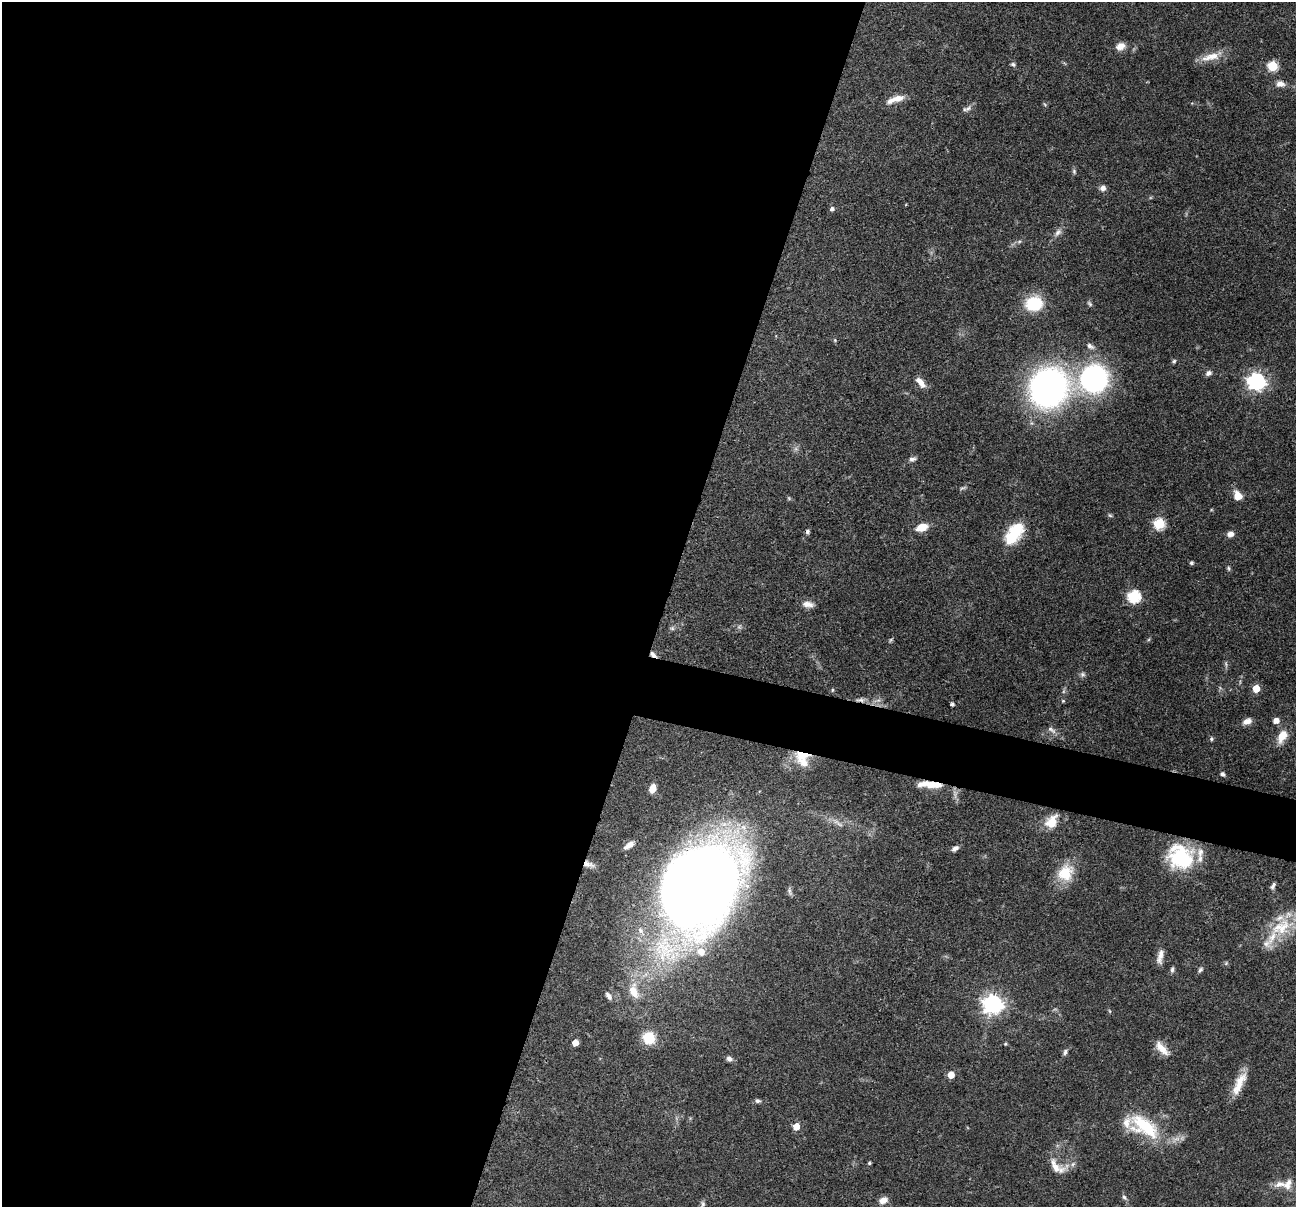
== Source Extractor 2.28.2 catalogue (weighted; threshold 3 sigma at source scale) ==
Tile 5 of 4 x 4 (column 1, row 2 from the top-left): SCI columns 3-1296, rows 2537-3741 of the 5183 x 5198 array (HDU 1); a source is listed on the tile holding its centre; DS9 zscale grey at full resolution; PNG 1298 x 1209 px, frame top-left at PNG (2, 2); no overlay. Shown black and unused: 54% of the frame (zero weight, under 3 of 4 exposures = <1% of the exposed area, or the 3 px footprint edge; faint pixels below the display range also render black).
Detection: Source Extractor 2.28.2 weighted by HDU 2 'WHT'; one run over the whole footprint, this tile lists its part. Background 0.0726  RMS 0.0032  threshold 0.0146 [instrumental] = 3 sigma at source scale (4.5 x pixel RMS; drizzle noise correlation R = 1.50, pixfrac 1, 0.05/0.05 arcsec/px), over >= 5 px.
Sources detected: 103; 3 too faint to see at this stretch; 1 cosmic-ray / hot-pixel residue — not listed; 9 inside a brighter listed object's ellipse — not listed separately; the other 90 listed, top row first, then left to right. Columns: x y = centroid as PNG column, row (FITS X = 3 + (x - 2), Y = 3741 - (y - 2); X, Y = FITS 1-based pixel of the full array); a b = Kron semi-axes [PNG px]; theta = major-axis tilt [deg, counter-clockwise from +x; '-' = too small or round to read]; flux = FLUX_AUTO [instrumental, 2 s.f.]
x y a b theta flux
1120 46 13 9 26 2.4
1211 57 30 9 16 5
1013 64 7 5 -12 0.66
1272 66 5 5 - 20
1280 84 12 9 -9 1.9
898 98 17 9 11 3.1
968 108 11 7 37 1.3
1074 171 7 5 -75 0.62
1103 188 8 7 - 1.4
832 209 6 5 - 0.86
1058 232 13 7 52 1.7
1019 241 6 4 3 0.58
1034 304 20 16 9 12
1090 304 8 4 -49 0.63
835 340 5 5 - 0.38
1090 346 11 6 -30 1.2
1174 361 6 5 - 0.56
1208 373 8 6 29 1.2
1094 379 31 28 31 54
1256 381 7 7 - 130
921 382 15 7 -50 2.8
1048 388 28 26 53 140
912 459 9 6 11 1.1
963 488 11 3 20 0.51
1237 496 11 8 -65 3.7
789 498 6 5 - 0.42
1110 515 6 5 - 0.5
1159 524 6 6 - 26
922 527 14 8 17 4.5
1014 533 27 15 55 13
1230 534 8 7 - 1.7
1191 563 4 4 - 0.68
1228 568 7 5 -84 0.56
1134 596 6 6 - 39
808 604 15 8 -9 2.2
672 628 6 5 - 0.6
891 640 7 4 87 0.48
653 654 9 5 -39 1.2
1082 674 7 7 - 0.85
1256 689 5 5 - 7
832 690 5 3 - 0.34
1064 691 7 4 71 0.57
860 700 14 5 0 1.4
1063 701 5 4 - 0.36
952 704 4 4 - 0.7
1276 720 5 5 - 2.6
1247 721 11 7 22 2.1
1051 730 14 6 -32 1.4
1282 736 17 10 60 4.8
1211 739 6 5 - 0.51
802 755 23 14 8 7.8
1222 774 6 4 -36 0.79
933 785 32 7 -2 7.5
652 788 9 6 72 3
1051 822 19 13 56 5.8
629 845 12 6 35 2.3
955 848 9 5 33 1.2
1180 857 31 28 -33 24
588 864 15 7 -17 2
1065 873 22 19 60 9
701 886 68 53 68 540
1273 886 10 5 65 0.98
790 892 10 5 -68 0.83
1282 929 38 18 54 13
640 930 10 8 -64 1.8
701 952 14 12 -33 4.3
1160 957 20 7 79 2.4
1226 963 6 4 47 0.48
1172 970 7 4 79 0.8
1200 970 8 5 51 0.71
634 991 20 12 -73 5.3
608 996 11 5 -58 1
993 1004 7 7 - 180
649 1038 14 13 - 7.5
575 1042 5 4 - 4.2
1005 1044 4 4 - 0.37
1162 1048 21 9 -47 3.7
1065 1052 9 5 63 0.85
729 1059 7 6 - 1.2
951 1075 5 5 - 5.2
1239 1084 32 10 65 6.1
757 1101 7 5 -12 0.8
796 1126 5 5 - 5.2
1144 1126 47 24 -32 20
869 1163 4 3 - 0.5
1055 1166 25 17 -29 5.7
1288 1184 16 10 64 3
1124 1197 7 5 -59 0.77
883 1200 10 7 26 2.4
703 1204 9 6 90 0.87
Overlapping masked pixels (flux is a lower limit): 6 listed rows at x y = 653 654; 860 700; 802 755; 933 785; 588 864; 1144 1126